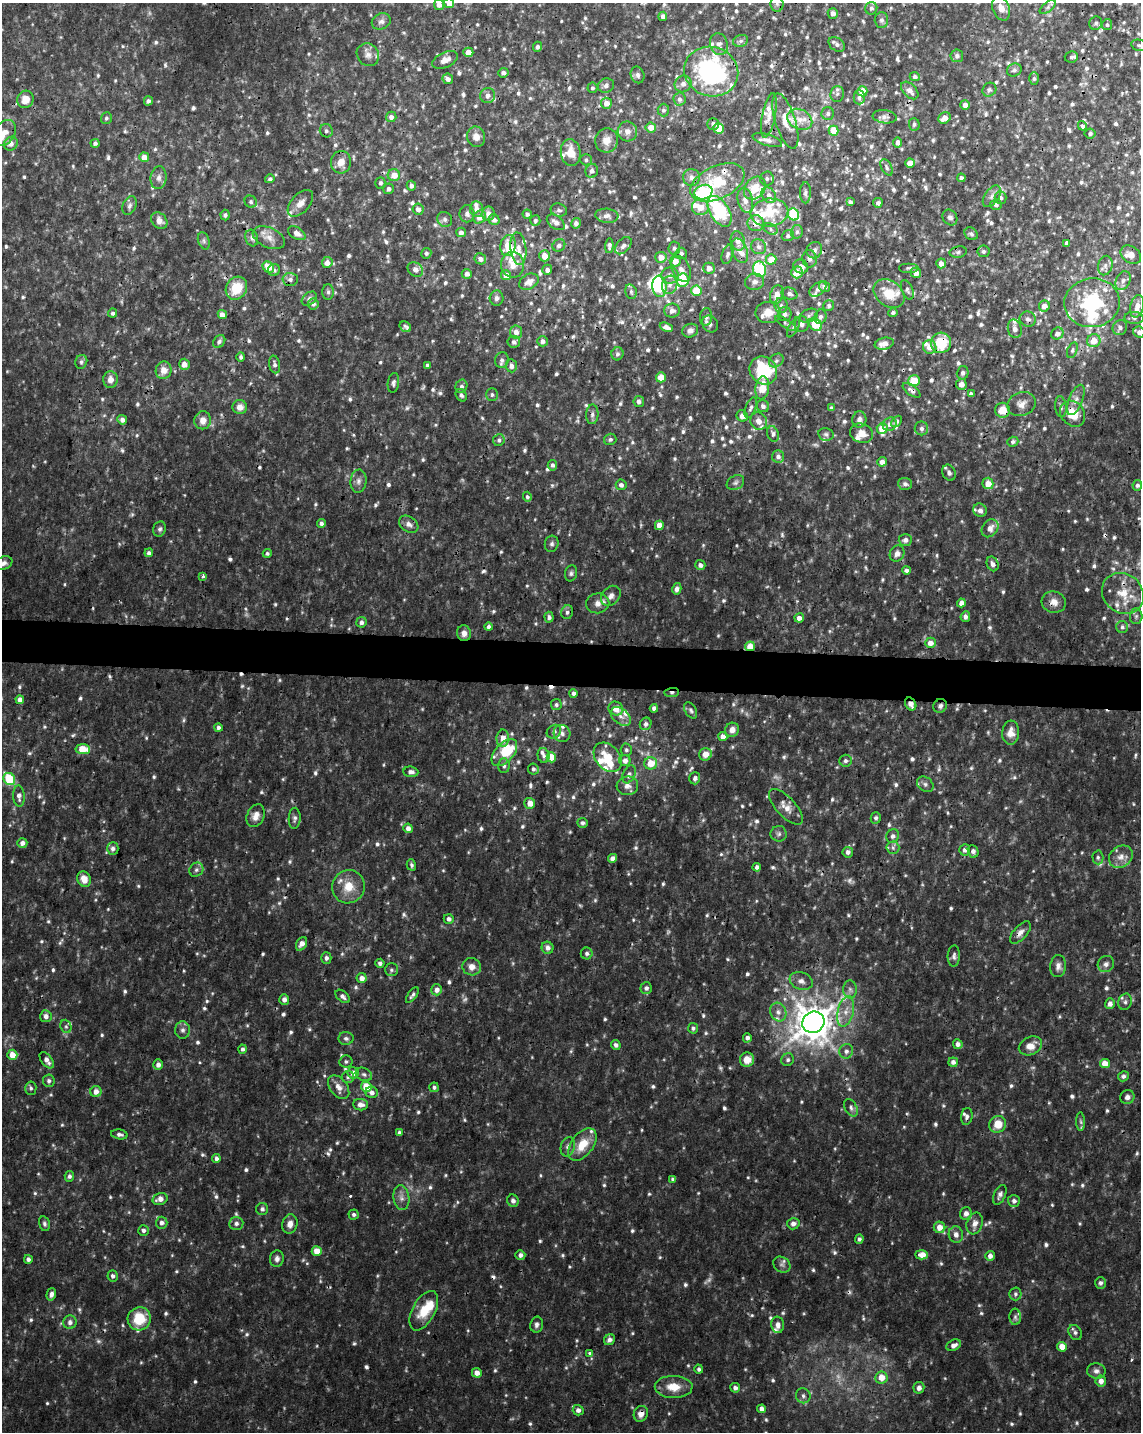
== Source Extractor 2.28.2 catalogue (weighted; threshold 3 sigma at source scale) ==
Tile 6 of 4 x 3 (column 2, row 2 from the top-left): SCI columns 1141-2279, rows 1656-3085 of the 4567 x 4797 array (HDU 1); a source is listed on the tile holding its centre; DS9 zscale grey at full resolution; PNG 1143 x 1434 px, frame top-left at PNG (2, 3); each listed source drawn as its Kron ellipse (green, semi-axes under 4 px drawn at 4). Shown black and unused: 3% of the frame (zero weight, under 3 of 4 exposures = <1% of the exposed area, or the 3 px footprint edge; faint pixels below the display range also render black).
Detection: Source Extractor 2.28.2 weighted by HDU 2 'WHT'; one run over the whole footprint, this tile lists its part. Background 0.00875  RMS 0.0019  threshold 0.00841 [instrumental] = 3 sigma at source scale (4.5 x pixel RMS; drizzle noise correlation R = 1.50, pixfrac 1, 0.0396/0.0396 arcsec/px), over >= 5 px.
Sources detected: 1134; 20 too faint to see at this stretch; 3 inside a brighter object's white glare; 11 cosmic-ray / hot-pixel residue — neither listed nor drawn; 69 inside a brighter listed object's ellipse — not listed separately; of the other 1031, all 500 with FLUX_AUTO >= 0.436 (the completeness limit of this list) listed and drawn (531 fainter detections not listed), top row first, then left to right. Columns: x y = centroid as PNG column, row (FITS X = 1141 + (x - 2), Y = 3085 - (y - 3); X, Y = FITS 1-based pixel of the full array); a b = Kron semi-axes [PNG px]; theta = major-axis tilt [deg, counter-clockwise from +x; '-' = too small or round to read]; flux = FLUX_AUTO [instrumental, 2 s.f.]
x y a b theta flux
449 3 5 5 - 1.6
777 4 8 6 -88 0.5
439 5 5 5 - 1.1
1048 7 9 4 36 0.5
871 8 6 6 - 0.53
1001 8 12 8 -71 1.9
833 13 5 5 - 0.74
663 16 4 4 - 0.78
881 20 8 6 -88 0.6
381 21 9 8 - 0.82
1096 23 7 6 - 0.46
1107 25 5 5 - 0.46
741 41 7 6 - 0.54
719 44 11 9 -71 1.1
837 44 9 6 -38 0.65
1139 45 8 5 -10 0.45
537 47 5 4 - 0.53
468 52 5 4 - 2.3
368 55 12 10 -48 1.3
957 56 6 6 - 0.72
1071 57 6 5 - 0.45
445 60 14 7 25 1.5
1014 70 7 6 - 0.57
711 71 27 24 -19 29
503 73 5 4 - 0.72
638 75 8 6 -68 0.67
915 76 5 4 - 0.6
1034 78 6 5 - 0.45
448 79 6 5 - 0.75
683 84 9 8 - 1
606 86 8 7 - 0.68
592 88 5 5 - 0.46
910 90 10 6 -46 1.4
989 90 7 6 - 0.48
862 91 5 5 - 3.8
837 94 8 6 83 0.61
488 96 7 7 - 0.8
859 97 7 5 90 0.48
25 99 9 8 - 2.3
679 99 6 6 - 0.7
148 101 5 4 - 0.65
606 103 5 5 - 1.7
965 105 5 4 - 1.2
663 110 6 5 - 0.51
828 113 6 6 - 0.48
769 115 22 6 79 1.7
391 117 5 5 - 0.81
885 117 12 6 -7 0.77
106 118 6 5 - 0.44
944 118 6 5 - 2
800 119 13 10 -28 2.1
785 121 29 10 -72 2.8
713 124 6 5 - 0.52
914 124 6 5 - 0.46
1082 126 5 4 - 0.78
651 127 5 5 - 2.2
719 128 5 5 - 6.6
326 131 7 6 - 0.52
627 131 10 9 - 1.2
834 131 5 5 - 4.5
4 133 14 10 53 1.9
1090 133 5 5 - 0.45
476 137 10 9 - 1.4
607 140 12 11 - 1.8
767 140 15 5 -18 0.9
898 142 5 4 - 0.8
95 143 4 4 - 0.47
11 144 7 6 - 0.97
571 153 13 10 -83 2.7
144 157 5 5 - 2.4
586 160 6 5 - 0.48
341 162 11 10 - 2.1
910 163 5 4 - 2.7
886 167 9 5 -62 0.47
592 171 7 6 - 0.64
394 175 6 6 - 2.3
692 177 8 8 - 0.99
159 178 11 8 83 1
767 178 7 7 - 0.5
961 178 4 4 - 0.57
270 179 5 4 - 0.45
717 182 29 16 25 8.2
380 183 5 5 - 0.5
411 186 5 4 - 0.75
755 188 12 9 50 2.9
389 189 5 5 - 0.69
703 192 9 7 21 11
805 193 10 5 89 0.55
769 195 8 6 -54 0.92
992 196 12 7 55 0.95
1001 198 6 6 - 0.64
745 200 13 7 -77 1.3
251 202 6 5 - 0.47
850 202 4 3 - 0.58
300 203 16 9 47 1.7
878 203 5 4 - 0.63
996 205 5 5 - 0.46
130 206 10 6 65 0.69
700 207 8 8 - 2.3
418 209 5 5 - 0.79
477 209 7 6 - 1.4
559 210 8 6 -18 0.57
719 211 17 9 -59 13
769 213 19 14 6 5.5
467 214 8 7 - 0.74
488 214 7 6 - 1.1
527 214 4 4 - 0.61
793 214 6 5 - 10
225 215 5 4 - 0.44
607 216 11 7 -5 0.97
480 217 7 6 - 1.7
950 218 8 7 - 0.64
445 219 8 7 - 0.6
494 220 5 5 - 0.68
159 221 9 7 -47 1.3
535 221 5 5 - 0.44
556 222 10 6 -37 1
576 223 5 4 - 0.76
756 223 8 8 - 2
771 229 7 5 -30 0.49
461 232 5 4 - 0.85
797 232 7 6 - 0.51
297 233 9 5 -31 1.2
971 234 7 5 -39 0.45
788 236 6 5 - 0.45
252 238 8 6 -72 0.61
269 238 17 10 -25 1.7
204 241 9 5 -73 0.44
738 241 10 7 -76 1.3
1067 243 4 4 - 0.68
508 245 11 7 79 3.7
559 245 7 6 - 0.54
609 246 7 3 86 0.54
623 246 10 6 48 0.79
758 247 8 7 - 0.78
674 248 6 6 - 0.44
518 249 16 8 -84 1.6
814 250 8 7 - 0.76
740 251 13 7 -70 1.2
984 251 6 6 - 0.46
958 252 8 5 11 0.47
426 253 5 5 - 0.46
681 253 6 5 - 0.48
728 254 10 5 72 0.6
1131 255 11 8 -37 1.4
545 256 5 5 - 2.4
661 257 5 5 - 1.7
480 259 6 5 - 0.97
771 259 5 5 - 2.7
809 259 8 7 - 0.68
675 261 5 5 - 1.9
327 262 5 5 - 1.4
941 263 5 5 - 1.3
513 265 13 11 -81 2.1
1105 265 10 7 75 0.78
801 266 7 6 - 1
268 267 6 5 - 3.1
709 268 6 5 - 1.3
909 268 10 5 0 0.44
681 269 14 9 -64 1.1
760 269 8 6 -82 12
274 270 6 6 - 0.45
415 270 8 6 -37 0.93
547 270 5 5 - 0.76
797 272 6 5 - 2.4
916 273 5 5 - 1.5
467 274 5 5 - 0.88
506 275 5 5 - 2
670 275 8 8 - 1.2
290 279 7 6 - 0.74
683 280 7 6 - 7.4
1123 281 10 7 68 0.83
529 282 10 7 29 1.4
754 282 10 8 7 1
670 285 9 7 72 1.1
659 286 11 7 -84 12
824 286 5 5 - 0.83
236 288 12 10 54 4.9
818 289 10 6 36 0.76
907 290 10 5 -68 0.51
696 291 5 5 - 4.9
328 292 8 5 90 0.47
631 292 7 5 -75 0.44
789 294 8 6 -17 0.63
889 294 17 12 -37 4.3
777 295 10 6 71 1.5
496 298 7 7 - 0.62
309 299 8 6 40 0.61
1092 303 28 24 8 15
313 304 5 5 - 0.6
781 305 7 6 - 0.59
829 306 6 5 - 0.5
1044 306 5 5 - 1.4
1137 306 11 6 76 1.8
672 311 8 7 - 0.93
768 312 12 10 3 2.3
893 312 5 4 - 0.45
113 313 4 4 - 0.55
785 314 7 7 - 0.76
222 315 5 4 - 1.3
809 316 9 6 25 0.59
706 317 9 6 84 0.78
821 317 7 6 - 0.54
1134 318 9 6 -2 0.59
1028 319 8 7 - 0.74
786 323 12 4 -33 0.47
710 324 9 7 -52 0.72
802 324 8 7 - 0.77
815 324 7 5 -40 5.9
405 327 6 5 - 0.55
666 327 7 4 -23 0.97
793 327 11 5 63 0.53
1120 328 8 7 - 0.69
1015 329 9 7 -77 0.98
690 331 8 6 22 0.91
516 332 6 6 - 1.1
1139 332 6 5 - 0.83
1057 334 6 5 - 1
542 341 5 5 - 0.8
1094 341 7 6 - 2.3
219 342 7 5 53 0.56
514 342 6 5 - 0.57
941 343 10 10 - 7.1
884 344 9 6 13 1.5
930 347 7 6 - 2.3
1072 350 8 5 70 0.49
617 354 6 6 - 0.52
241 357 5 4 - 0.49
502 360 8 6 70 0.63
776 361 8 6 38 0.61
81 362 7 6 - 0.48
184 364 5 5 - 1.4
275 364 9 5 -78 0.62
427 365 4 3 - 0.51
511 366 6 5 - 0.85
164 370 9 8 - 1.8
763 370 15 13 -49 11
963 373 7 6 - 0.6
661 377 5 5 - 3
110 379 8 7 - 1.3
914 381 6 5 - 5.3
393 383 10 5 82 0.58
961 384 5 5 - 1.3
461 386 6 6 - 0.57
762 388 11 7 82 3.4
912 390 10 5 -35 0.69
971 394 4 4 - 0.83
461 395 7 5 -55 0.52
492 395 6 6 - 0.44
1076 400 16 6 68 1.2
639 402 5 5 - 0.66
1021 404 14 12 21 1.5
763 406 6 6 - 0.6
240 407 7 7 - 1.2
1061 407 10 5 -83 0.61
751 408 11 5 68 0.58
831 408 4 4 - 0.44
1003 410 7 7 - 2.5
592 414 10 6 87 0.68
1073 414 14 11 -51 4.1
742 416 6 5 - 1.2
859 419 8 7 - 0.88
122 420 5 4 - 0.95
203 420 9 8 - 1.5
759 421 9 8 - 1.5
897 421 6 4 48 0.44
890 424 7 6 - 0.79
882 428 5 5 - 3.2
921 428 7 6 - 0.59
862 433 12 9 -21 1.8
773 434 8 5 -72 0.61
826 434 8 6 -11 0.51
610 439 6 5 - 0.45
499 440 6 5 - 0.52
1013 442 5 5 - 0.5
778 457 6 6 - 0.71
882 462 5 4 - 1.3
552 465 5 5 - 0.64
949 473 8 6 -68 0.73
358 481 12 8 85 0.98
735 483 9 7 32 0.56
988 483 6 5 - 2.4
905 484 7 6 - 0.6
621 485 5 5 - 0.74
1137 485 5 5 - 0.5
527 497 5 4 - 0.46
980 510 7 6 - 1
321 523 4 4 - 0.62
409 524 10 7 -35 0.98
659 525 4 4 - 2.4
990 528 10 7 53 1.4
160 529 8 6 71 0.51
905 540 7 6 - 0.88
552 544 8 7 - 0.57
149 553 4 4 - 0.62
267 553 4 4 - 0.46
897 554 8 7 - 0.92
4 563 9 6 23 0.8
993 564 7 5 -67 0.77
700 565 5 5 - 0.8
907 570 4 4 - 0.74
571 573 8 6 77 0.5
203 576 4 3 - 0.5
677 589 6 4 76 0.67
1123 593 22 19 -41 4.8
611 596 11 8 49 1.1
1054 602 12 10 -14 1.5
598 603 11 10 - 1.3
961 603 4 4 - 1.2
567 612 7 6 - 0.55
1136 616 7 6 - 0.5
549 617 5 4 - 0.49
965 617 5 4 - 0.75
799 618 5 4 - 1.3
361 622 5 5 - 0.72
488 627 4 4 - 0.51
1122 627 6 6 - 0.51
464 633 8 7 - 1
930 643 5 5 - 1.7
750 646 5 4 - 3.1
573 693 4 4 - 0.57
672 693 7 4 6 0.49
20 700 4 4 - 1.1
911 704 7 5 -58 1.3
556 705 5 5 - 0.47
940 706 7 6 - 0.61
654 708 4 4 - 0.7
616 709 7 6 - 2.1
691 710 9 5 -59 0.5
621 716 11 7 -40 1.2
646 724 6 5 - 0.74
218 727 4 4 - 0.57
732 730 7 6 - 1.4
554 732 8 6 38 0.71
562 733 8 8 - 0.93
1011 733 12 8 86 1.7
723 737 4 4 - 1.5
503 738 8 6 89 1.6
83 749 7 5 -4 4.6
626 750 6 5 - 0.51
504 753 16 9 48 7.9
705 754 6 6 - 2
544 756 7 6 - 0.57
551 757 5 4 - 2.4
608 757 16 12 -50 4.6
625 761 5 5 - 1.2
845 761 6 6 - 0.49
651 763 6 6 - 3.3
504 766 7 5 88 0.56
533 769 5 5 - 0.47
411 772 7 5 -4 0.86
629 774 9 6 67 0.65
695 778 6 5 - 0.67
9 779 6 5 - 11
925 784 9 7 -37 0.59
627 786 11 9 5 1.2
19 796 10 6 -87 0.98
530 803 5 5 - 1.8
786 807 23 9 -47 2
256 816 12 8 66 1.6
295 818 10 6 87 0.61
876 818 6 5 - 0.46
583 823 5 5 - 0.55
408 828 5 4 - 1.1
779 834 8 8 - 0.61
893 836 7 6 - 0.71
22 843 5 5 - 0.89
893 848 6 6 - 0.56
113 849 6 5 - 0.76
965 850 5 5 - 0.73
973 851 6 5 - 0.72
848 852 5 5 - 0.77
1098 857 7 5 -88 0.44
1121 857 12 10 38 1.6
612 858 4 4 - 0.81
411 865 6 4 -74 0.44
757 867 4 4 - 0.56
196 870 7 6 - 0.58
84 879 8 6 -69 2
348 887 17 16 - 3.7
449 919 5 4 - 0.74
1020 933 13 6 49 1.1
301 944 7 5 60 1.3
548 948 6 6 - 0.94
587 953 6 6 - 0.5
954 956 10 6 88 0.64
326 958 6 5 - 0.6
380 963 4 4 - 0.58
1106 964 8 8 - 0.81
1058 966 11 8 83 1.1
472 967 9 8 - 1.5
391 970 6 6 - 0.47
362 978 5 5 - 1.3
801 981 12 8 -19 1.2
646 988 6 5 - 0.64
850 989 9 6 -87 0.72
437 990 5 5 - 1.1
412 995 9 4 54 0.5
343 996 8 5 -41 0.73
284 1000 5 5 - 0.96
1125 1002 8 6 75 0.64
1110 1004 5 5 - 0.95
846 1011 15 8 76 2.1
778 1012 9 8 - 1.1
46 1016 6 5 - 0.98
813 1022 11 10 - 500
66 1026 7 5 -69 0.44
693 1028 5 5 - 0.51
182 1030 8 7 - 0.77
346 1038 7 6 - 0.57
747 1038 4 4 - 0.69
958 1044 5 5 - 0.91
616 1045 5 4 - 0.66
1030 1046 12 9 25 2
242 1049 4 4 - 0.6
846 1051 7 7 - 0.78
12 1055 5 5 - 2.4
47 1060 9 5 -54 1.2
747 1060 7 7 - 2.4
788 1060 6 6 - 0.51
346 1062 6 6 - 0.46
953 1062 4 4 - 0.72
1105 1063 5 4 - 2.6
158 1065 5 5 - 0.9
353 1073 6 6 - 1.6
364 1074 8 6 -28 0.6
1123 1076 5 5 - 0.58
348 1077 6 6 - 0.52
49 1081 6 6 - 0.62
339 1087 13 8 -52 1.6
366 1087 5 5 - 3.9
434 1087 5 5 - 0.5
31 1088 6 5 - 0.48
96 1092 5 5 - 1.4
372 1092 6 5 - 0.84
1127 1097 7 7 - 0.81
360 1105 7 5 -5 1.3
851 1108 9 6 -62 0.62
967 1116 8 5 81 0.58
1081 1122 9 4 -88 0.44
998 1124 8 8 - 3
399 1133 4 4 - 0.44
119 1134 8 5 -8 0.67
582 1145 18 11 53 4.2
568 1147 10 7 74 0.8
216 1158 4 4 - 0.7
69 1176 5 5 - 0.53
673 1179 4 4 - 0.52
1000 1195 10 5 65 0.71
401 1198 12 8 -82 1.1
160 1199 8 5 16 1.4
513 1201 6 5 - 0.68
1014 1201 6 6 - 0.68
262 1209 6 6 - 0.62
966 1213 6 6 - 1.1
354 1214 5 5 - 0.46
162 1223 6 6 - 0.79
236 1223 7 6 - 0.74
975 1223 11 8 72 1.2
44 1224 7 5 -76 0.47
290 1224 10 7 78 1.3
793 1224 6 5 - 0.96
940 1227 6 5 - 1.9
143 1230 5 5 - 0.52
956 1234 8 7 - 1
859 1239 4 4 - 0.53
317 1251 5 4 - 2
520 1255 5 5 - 0.73
922 1255 6 4 -1 2.2
990 1256 5 4 - 1.1
28 1259 4 4 - 0.65
277 1259 8 7 - 0.71
782 1265 9 7 -36 0.68
113 1276 5 5 - 0.56
1100 1283 6 5 - 0.59
51 1294 6 4 74 0.82
1015 1294 6 6 - 0.48
424 1311 21 11 62 5
1015 1317 8 5 -87 0.56
139 1319 12 11 - 5.9
70 1322 7 6 - 0.78
537 1325 8 6 79 0.68
778 1325 8 6 -85 0.98
1075 1332 8 6 -57 0.56
609 1340 6 5 - 0.88
954 1345 7 5 27 0.91
1062 1347 5 4 - 2.4
590 1353 4 3 - 0.65
699 1369 5 4 - 0.47
1096 1371 9 7 -8 0.8
477 1373 5 4 - 1.4
881 1378 6 6 - 2.6
1101 1381 5 5 - 1.1
674 1387 19 11 -1 3.3
735 1388 5 4 - 0.71
919 1388 6 5 - 0.95
803 1396 7 7 - 0.67
762 1409 4 4 - 1.2
578 1410 5 5 - 0.82
641 1414 8 7 - 1.4
Overlapping masked pixels (flux is a lower limit): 25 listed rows (the first 20) at x y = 711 71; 767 140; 756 223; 508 245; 814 250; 941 343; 763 370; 912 390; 1003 410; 1073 414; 862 433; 1123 593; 1054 602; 750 646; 672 693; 911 704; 940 706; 551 757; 608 757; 1020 933
Isophote crosses this tile's border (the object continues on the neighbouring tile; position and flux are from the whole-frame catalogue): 7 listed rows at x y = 449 3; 777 4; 439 5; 1139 45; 4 133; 1139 332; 4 563